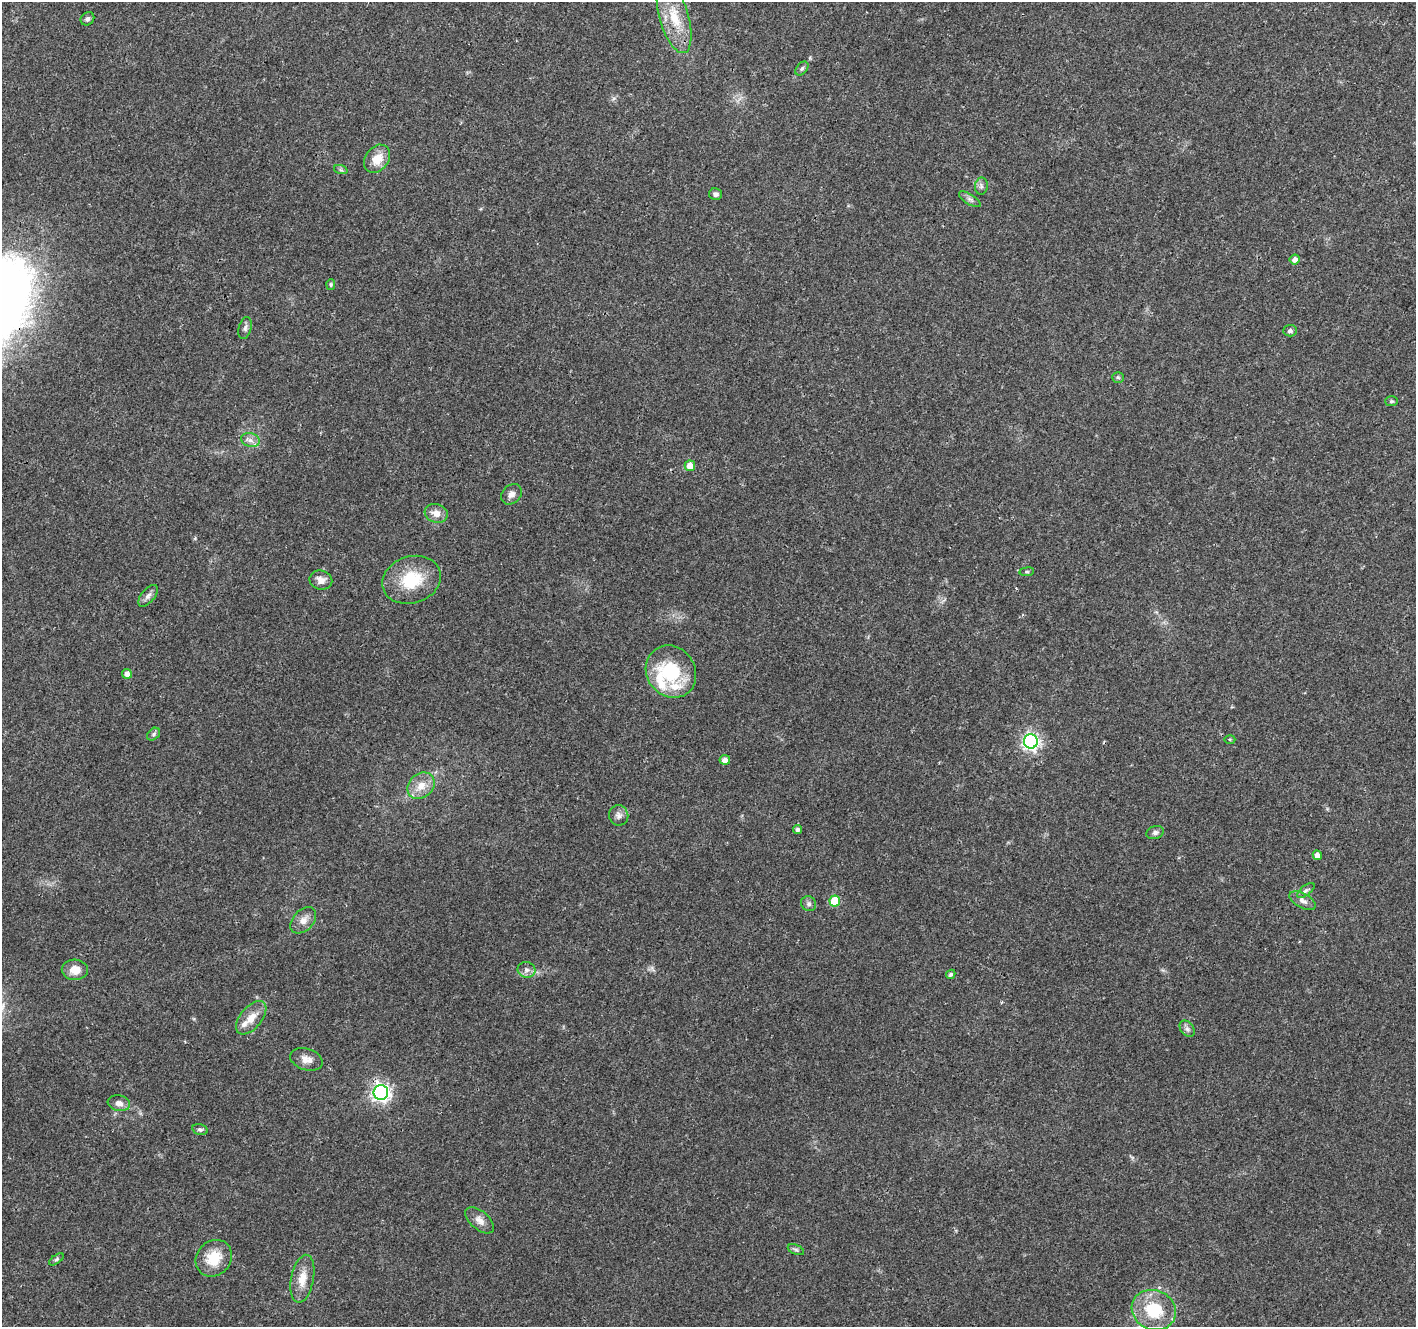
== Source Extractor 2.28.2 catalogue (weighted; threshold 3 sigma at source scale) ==
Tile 10 of 4 x 4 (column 2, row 3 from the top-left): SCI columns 1421-2834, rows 1536-2860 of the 5672 x 5786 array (HDU 1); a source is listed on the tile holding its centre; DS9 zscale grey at full resolution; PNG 1418 x 1329 px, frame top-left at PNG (2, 2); each listed source drawn as its Kron ellipse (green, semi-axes under 4 px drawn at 4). Shown black and unused: <1% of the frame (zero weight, under 3 of 4 exposures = <1% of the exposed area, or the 3 px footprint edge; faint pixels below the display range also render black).
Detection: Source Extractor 2.28.2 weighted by HDU 2 'WHT'; one run over the whole footprint, this tile lists its part. Background 0.0474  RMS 0.0039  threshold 0.0174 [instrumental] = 3 sigma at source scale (4.5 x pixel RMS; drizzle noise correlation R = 1.50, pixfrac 1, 0.0396/0.0396 arcsec/px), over >= 5 px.
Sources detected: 56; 3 inside a brighter listed object's ellipse — not listed separately; the other 53 listed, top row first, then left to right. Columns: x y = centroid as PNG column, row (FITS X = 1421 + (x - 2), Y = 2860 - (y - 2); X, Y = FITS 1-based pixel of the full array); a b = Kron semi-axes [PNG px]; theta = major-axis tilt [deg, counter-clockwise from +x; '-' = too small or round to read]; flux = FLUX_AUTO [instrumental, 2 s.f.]
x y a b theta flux
674 17 37 14 -74 13
87 19 7 6 - 1.1
802 68 8 5 50 0.81
377 159 15 11 54 6.3
341 170 7 4 -18 0.66
981 186 8 6 80 1.1
716 194 6 6 - 1.3
970 199 12 5 -32 1.3
1295 260 5 5 - 2.3
331 284 5 4 - 0.61
245 328 11 6 74 1.3
1290 331 7 5 5 0.99
1118 377 6 5 - 0.63
1391 401 6 5 - 0.64
250 440 9 7 -17 1.8
690 466 5 5 - 5
511 494 11 9 44 2
436 513 12 9 -17 3.4
1027 572 7 3 8 0.54
321 580 11 9 -13 2.6
412 580 30 23 18 17
148 596 13 6 50 1.7
671 672 27 24 -54 23
127 674 5 5 - 2.4
153 734 7 5 42 0.84
1230 739 5 3 - 0.42
1031 741 7 7 - 120
725 760 5 4 - 2.3
421 786 15 12 41 5.3
619 815 10 9 - 1.8
798 829 4 4 - 1
1155 833 9 6 19 1.3
1317 855 5 4 - 2.1
1306 890 10 5 38 1.1
835 901 5 5 - 16
1303 901 14 7 -29 2.1
809 904 8 7 - 1.1
303 920 15 10 46 3.4
75 970 13 10 -2 4.8
526 970 9 8 - 1.8
951 974 5 4 - 0.87
251 1018 20 11 51 5.1
1187 1029 9 6 -49 1.3
306 1059 17 10 -18 3.3
381 1092 7 7 - 160
119 1103 11 7 -10 2.4
200 1129 8 5 -14 0.85
480 1220 17 9 -41 2.9
796 1250 8 4 -23 0.85
214 1258 19 17 46 9.5
56 1259 8 4 35 0.73
302 1279 24 11 79 6.2
1154 1310 22 19 -25 18
Overlapping masked pixels (flux is a lower limit): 1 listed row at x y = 381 1092